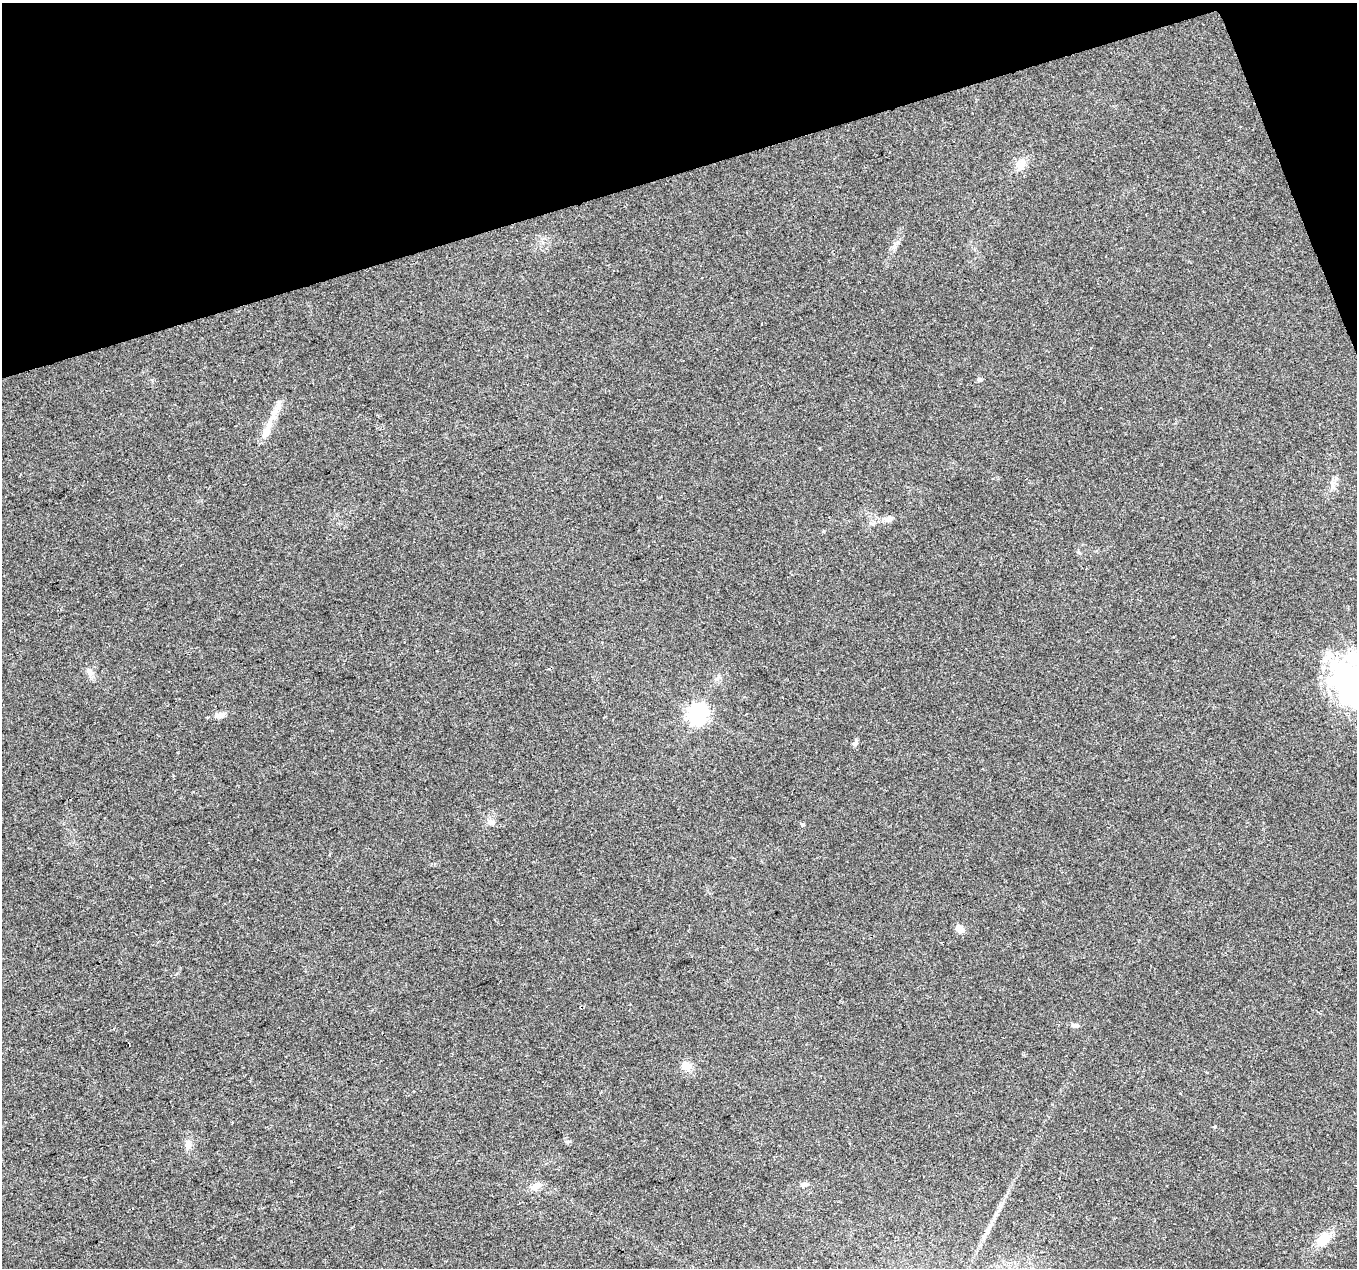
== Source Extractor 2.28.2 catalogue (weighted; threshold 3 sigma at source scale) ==
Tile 3 of 4 x 4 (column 3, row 1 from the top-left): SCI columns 2713-4067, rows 3867-5132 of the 5425 x 5251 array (HDU 1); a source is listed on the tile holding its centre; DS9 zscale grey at full resolution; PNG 1359 x 1270 px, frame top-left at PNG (2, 3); no overlay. Shown black and unused: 15% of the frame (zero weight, under 2 of 3 exposures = <1% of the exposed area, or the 3 px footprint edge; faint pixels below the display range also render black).
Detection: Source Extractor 2.28.2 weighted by HDU 2 'WHT'; one run over the whole footprint, this tile lists its part. Background 0.0515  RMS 0.0069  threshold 0.0311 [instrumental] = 3 sigma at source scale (4.5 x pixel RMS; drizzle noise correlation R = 1.50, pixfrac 1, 0.0396/0.0396 arcsec/px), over >= 5 px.
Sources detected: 22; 2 inside a brighter object's white glare — not listed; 1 inside a brighter listed object's ellipse — not listed separately; the other 19 listed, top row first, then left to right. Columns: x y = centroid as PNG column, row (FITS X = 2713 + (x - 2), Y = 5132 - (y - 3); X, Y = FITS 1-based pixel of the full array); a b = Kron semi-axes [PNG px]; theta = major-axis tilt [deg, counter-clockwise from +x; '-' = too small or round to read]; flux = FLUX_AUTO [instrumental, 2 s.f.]
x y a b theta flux
1021 165 14 11 45 6.5
979 380 7 5 -75 1.4
267 430 34 9 71 11
889 519 11 8 17 3.2
1327 657 25 10 45 9.6
90 672 9 8 - 2.9
1356 683 70 31 27 110
697 714 8 7 - 320
219 715 14 7 8 4.1
856 743 10 5 68 1.9
491 823 10 7 17 2.7
802 824 4 3 - 10
960 929 9 7 -35 5.8
1075 1025 9 6 0 2.1
687 1066 13 10 5 5.7
188 1144 11 5 76 2.9
804 1184 9 6 18 2
536 1186 15 8 26 5.5
1323 1240 18 12 47 13
Isophote crosses this tile's border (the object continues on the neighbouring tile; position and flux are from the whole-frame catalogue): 1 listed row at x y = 1356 683
Unlisted compact peaks at least as high as the median listed source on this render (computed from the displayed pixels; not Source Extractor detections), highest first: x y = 895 243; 1215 1126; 824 531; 1078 552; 567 1142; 152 380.